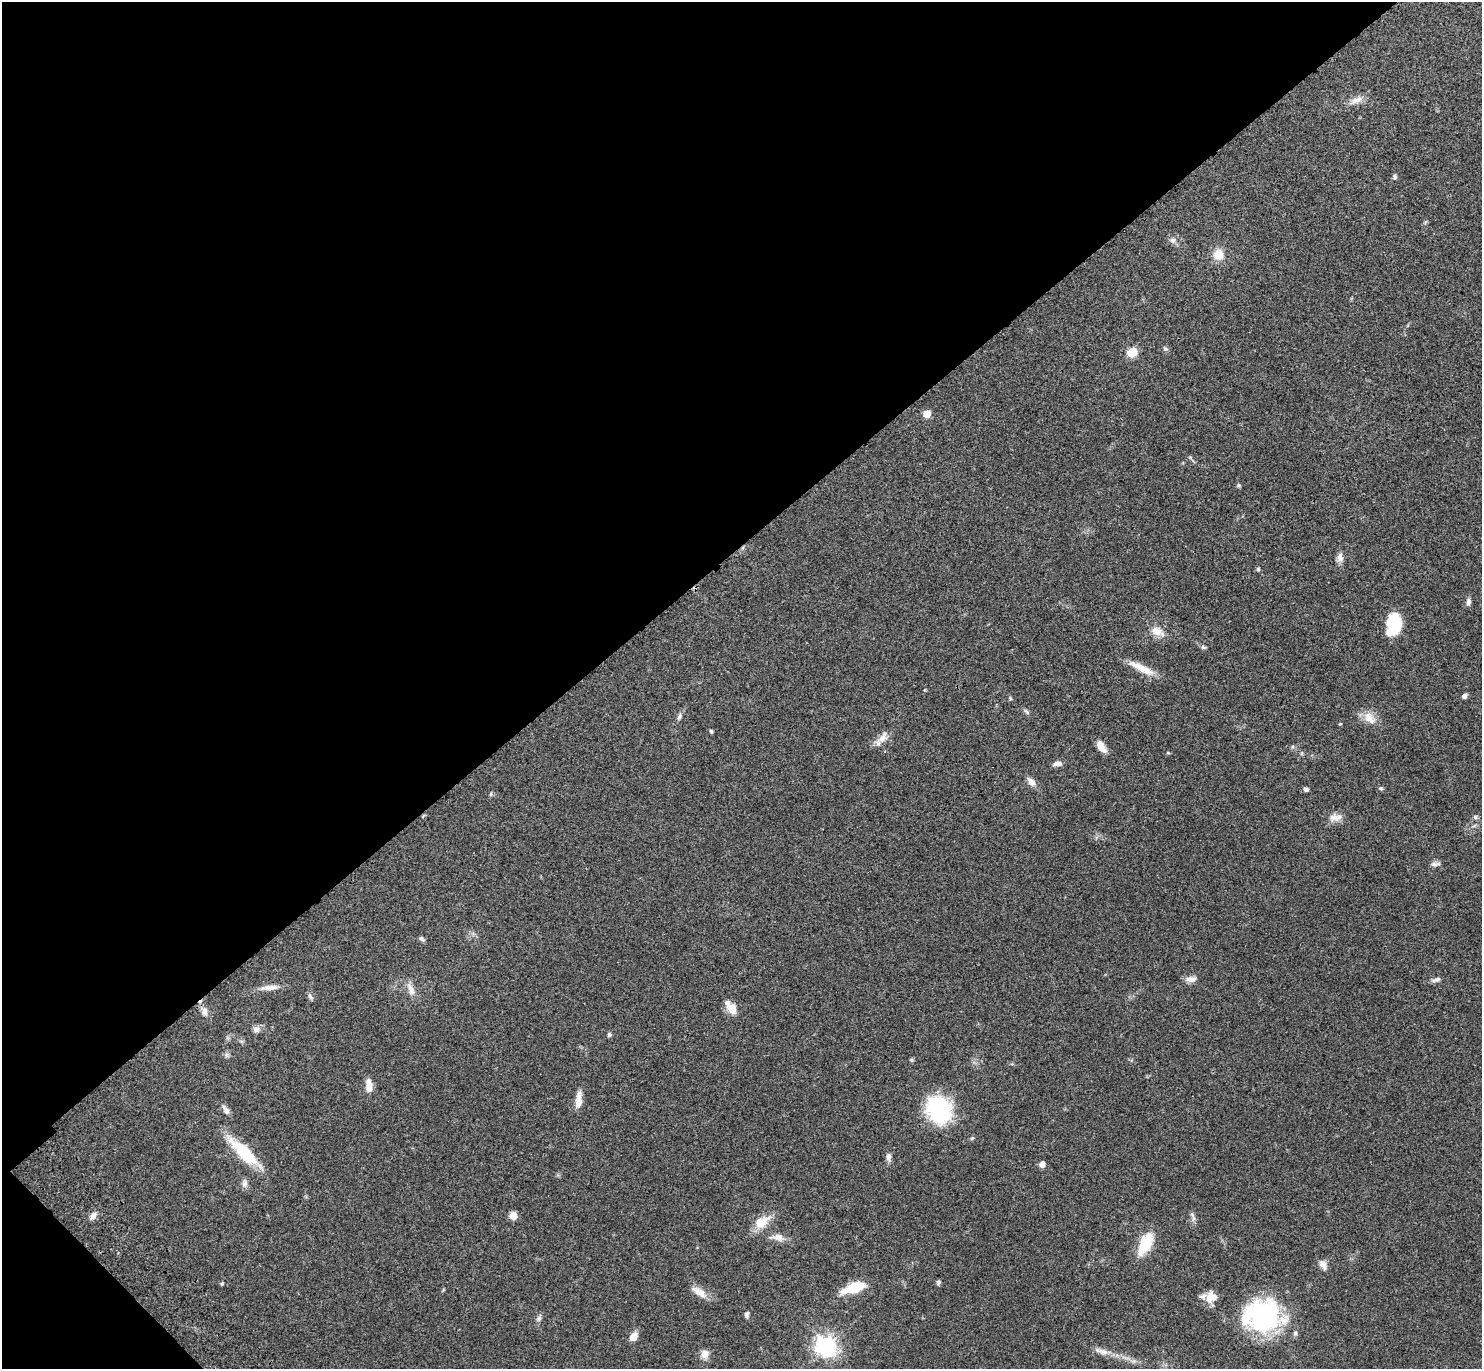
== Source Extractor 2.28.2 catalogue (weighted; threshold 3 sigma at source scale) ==
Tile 5 of 4 x 4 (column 1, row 2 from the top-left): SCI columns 98-1577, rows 2982-4348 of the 6115 x 6104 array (HDU 1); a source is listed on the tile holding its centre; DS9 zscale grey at full resolution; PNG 1484 x 1371 px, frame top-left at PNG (2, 2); no overlay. Shown black and unused: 41% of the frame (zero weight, under 3 of 4 exposures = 6% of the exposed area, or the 3 px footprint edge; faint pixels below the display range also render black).
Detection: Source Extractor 2.28.2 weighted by HDU 2 'WHT'; one run over the whole footprint, this tile lists its part. Background 0.051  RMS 0.0054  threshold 0.0242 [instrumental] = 3 sigma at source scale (4.5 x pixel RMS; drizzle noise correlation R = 1.50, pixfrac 1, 0.05/0.05 arcsec/px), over >= 5 px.
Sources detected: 75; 3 inside a brighter listed object's ellipse — not listed separately; the other 72 listed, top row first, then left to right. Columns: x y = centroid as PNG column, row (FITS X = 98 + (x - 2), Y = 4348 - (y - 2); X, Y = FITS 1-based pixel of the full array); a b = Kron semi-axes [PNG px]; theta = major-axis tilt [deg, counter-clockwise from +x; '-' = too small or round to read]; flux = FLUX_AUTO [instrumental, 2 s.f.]
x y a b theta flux
1356 100 19 8 25 4.4
1395 177 6 5 - 0.89
1173 240 9 8 - 2.2
1218 255 12 11 - 7.5
1165 349 6 5 - 0.91
1132 352 10 9 - 8.3
927 414 6 6 - 7.1
1238 485 6 5 - 0.85
1340 557 13 8 -88 2.8
1258 569 5 5 - 0.68
1468 602 9 6 78 1.8
1393 624 25 16 79 17
1157 631 19 10 -29 5.9
1203 647 7 5 -17 0.98
1142 668 34 8 -26 8.6
1464 696 6 5 - 1.6
1010 698 6 4 -72 0.58
1026 712 9 5 -48 1.1
679 717 9 6 67 1.5
1369 718 19 12 -45 6.4
1340 724 5 3 - 0.38
711 731 5 5 - 0.67
882 738 18 10 51 4.6
1101 747 14 7 -57 4.7
1168 753 5 3 - 0.48
1057 764 11 6 6 2.5
1031 782 12 8 -51 3.3
1381 788 6 5 - 0.8
1306 789 6 5 - 1.2
491 794 6 4 71 0.67
1475 817 6 6 - 1
1335 818 18 10 10 4.2
1435 864 15 5 8 1.7
422 939 8 5 -38 1.2
1191 979 15 7 7 3
1436 980 12 6 16 1.8
267 987 21 7 10 4.3
410 989 20 8 -71 4.3
310 996 11 5 -62 1.3
732 1008 13 10 -66 6.6
204 1011 13 8 -78 3.2
256 1029 10 8 26 2.3
609 1035 6 6 - 0.95
226 1055 7 5 90 1.1
912 1060 6 5 - 0.7
369 1085 16 7 -87 5.2
578 1100 19 7 83 5.6
939 1109 27 23 -61 50
226 1110 13 7 -58 2.4
244 1153 43 12 -44 24
888 1157 10 6 -87 2.3
1042 1164 6 6 - 2.6
245 1183 12 7 87 2.1
1192 1215 7 6 - 1.3
93 1216 10 7 59 2.5
513 1216 8 7 - 4
762 1222 24 13 34 8.6
777 1237 19 9 -5 4.4
1145 1244 26 12 65 18
1323 1265 13 8 -60 3.1
938 1282 6 5 - 1.1
222 1283 5 4 - 0.66
855 1287 21 9 17 18
699 1292 23 9 -33 5.4
1210 1295 18 12 -36 5.5
747 1315 8 5 89 1.3
1262 1315 45 34 -2 71
539 1318 8 6 59 1.4
633 1336 11 7 50 4.1
826 1346 9 9 - 190
1102 1351 22 7 -15 4.4
705 1354 10 9 - 3.9
Isophote crosses this tile's border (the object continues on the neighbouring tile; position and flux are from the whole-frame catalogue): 1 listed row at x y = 1262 1315